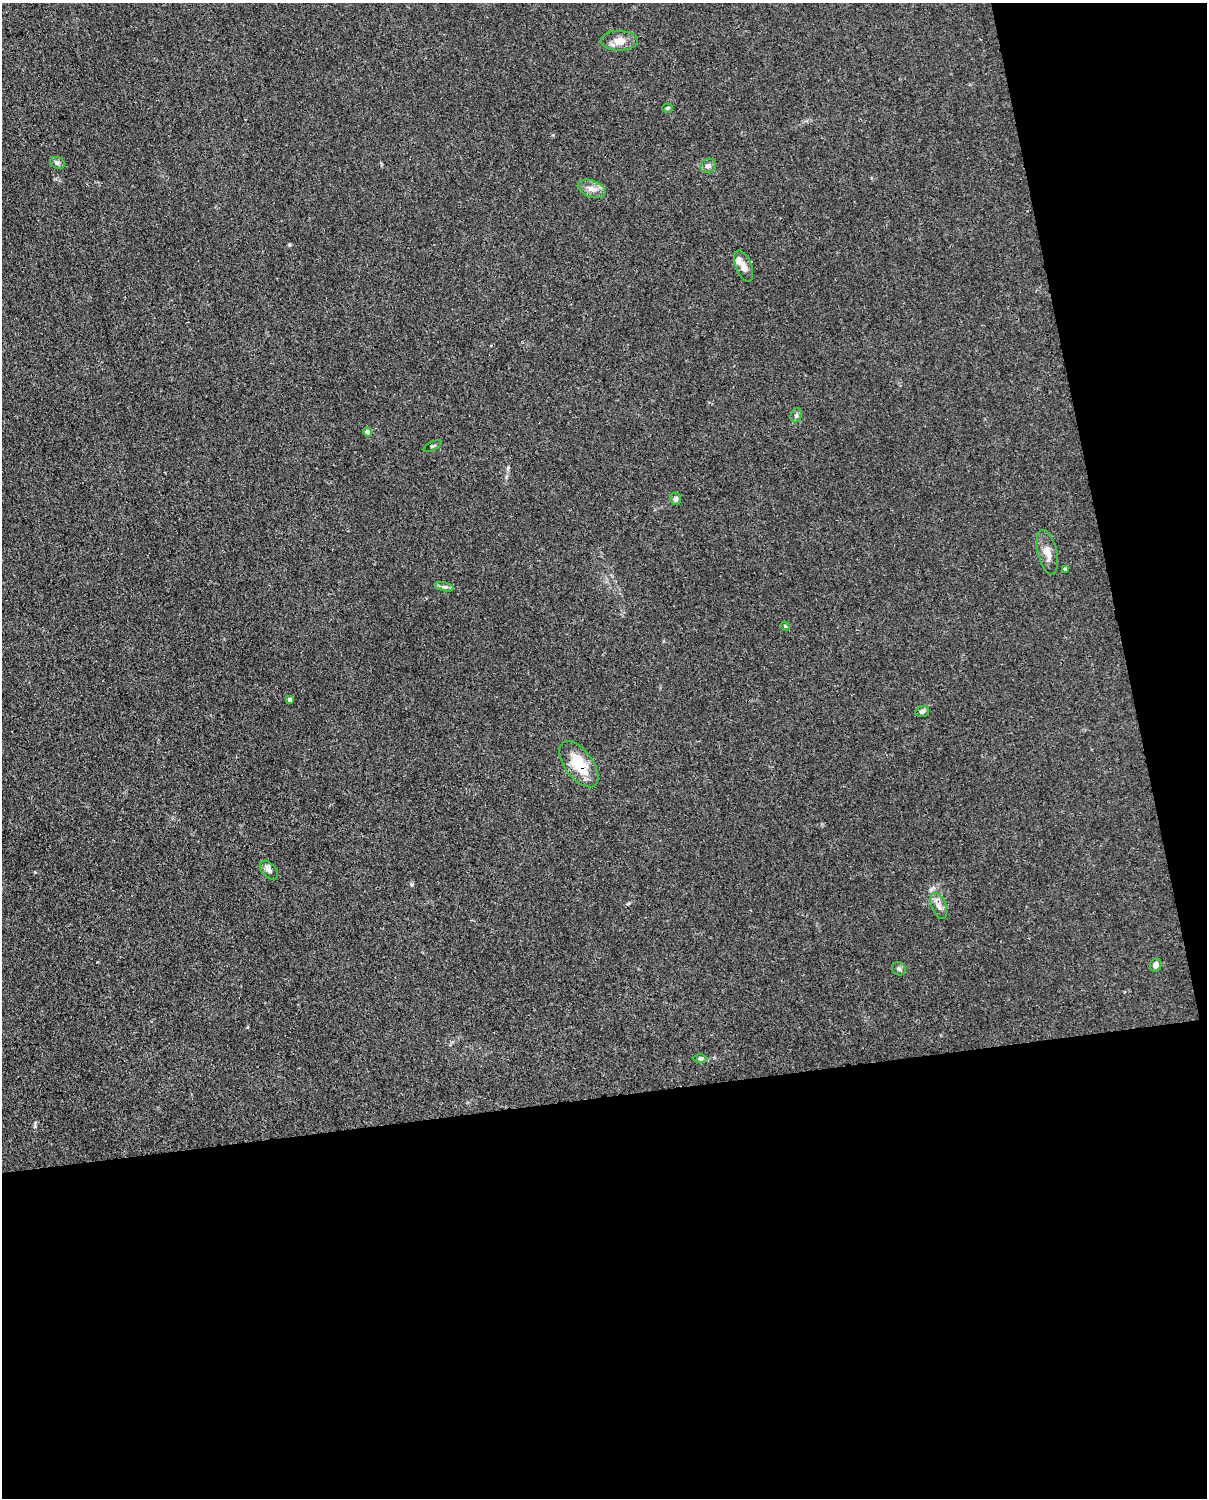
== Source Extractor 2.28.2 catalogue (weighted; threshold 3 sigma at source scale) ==
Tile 12 of 4 x 3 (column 4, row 3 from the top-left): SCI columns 3707-4911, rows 265-1760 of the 5001 x 4906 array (HDU 1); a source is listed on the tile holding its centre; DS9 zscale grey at full resolution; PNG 1209 x 1500 px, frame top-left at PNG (2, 3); each listed source drawn as its Kron ellipse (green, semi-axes under 4 px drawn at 4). Shown black and unused: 33% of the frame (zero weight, under 3 of 4 exposures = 7% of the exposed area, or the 3 px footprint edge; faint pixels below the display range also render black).
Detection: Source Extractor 2.28.2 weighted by HDU 2 'WHT'; one run over the whole footprint, this tile lists its part. Background 0.0269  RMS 0.0028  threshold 0.0128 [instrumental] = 3 sigma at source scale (4.5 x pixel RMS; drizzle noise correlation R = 1.50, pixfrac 1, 0.05/0.05 arcsec/px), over >= 5 px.
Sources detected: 23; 1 inside a brighter listed object's ellipse — not listed separately; the other 22 listed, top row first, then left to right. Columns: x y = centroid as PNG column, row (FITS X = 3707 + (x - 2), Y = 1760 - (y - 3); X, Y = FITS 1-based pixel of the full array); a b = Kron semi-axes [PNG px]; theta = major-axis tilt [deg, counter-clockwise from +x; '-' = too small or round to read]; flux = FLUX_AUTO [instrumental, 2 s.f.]
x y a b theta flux
619 41 18 10 -1 3
668 108 5 4 - 0.34
57 163 7 5 -21 0.7
708 166 8 7 - 1.2
592 189 15 8 -20 2.3
744 266 16 8 -68 2.1
796 415 7 5 69 0.58
367 432 4 4 - 0.95
432 446 10 3 25 0.35
675 499 6 5 - 0.79
1047 552 23 9 -77 3
1065 569 4 3 - 0.59
444 587 10 4 -13 0.71
785 626 5 3 - 0.26
290 700 4 3 - 0.8
922 711 7 5 22 0.81
579 764 27 14 -53 8.7
269 870 11 7 -47 1.3
939 906 13 7 -68 1.6
1156 965 7 5 66 1.2
899 969 7 6 - 0.7
700 1058 7 4 0 0.46
Overlapping masked pixels (flux is a lower limit): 1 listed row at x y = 579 764